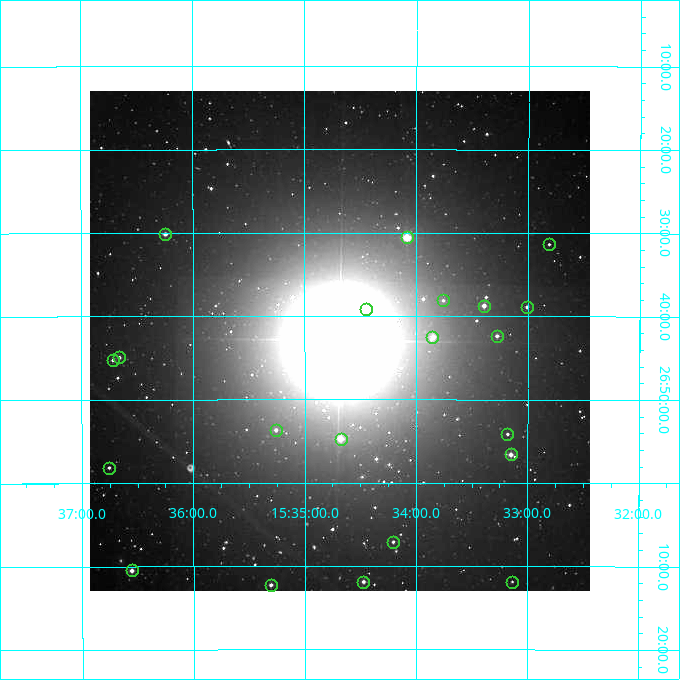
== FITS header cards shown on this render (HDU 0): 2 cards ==
NAXIS1  =                  500
NAXIS2  =                  500

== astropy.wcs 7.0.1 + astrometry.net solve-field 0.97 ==
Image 500 x 500 px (HDU 0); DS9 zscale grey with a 90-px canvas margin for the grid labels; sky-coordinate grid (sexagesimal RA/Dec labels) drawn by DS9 from the SOLVED WCS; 21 Tycho-2 reference stars matched to detected sources circled (green)
Header WCS: none
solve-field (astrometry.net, Tycho-2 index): SOLVED blind (the file carries no WCS)
Solved WCS: RA---TAN-SIP/DEC--TAN-SIP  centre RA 15:34:41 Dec +26:43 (233.67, +26.72 deg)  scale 7.2 arcsec/px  FOV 60.0' x 60.0'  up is -180 deg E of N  parity flipped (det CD > 0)
(file carries no celestial WCS; the grid is the blind solution)
Tycho-2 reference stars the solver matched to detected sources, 21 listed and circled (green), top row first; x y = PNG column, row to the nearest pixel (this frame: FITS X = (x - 90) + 1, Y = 500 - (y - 91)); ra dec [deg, ICRS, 3 dp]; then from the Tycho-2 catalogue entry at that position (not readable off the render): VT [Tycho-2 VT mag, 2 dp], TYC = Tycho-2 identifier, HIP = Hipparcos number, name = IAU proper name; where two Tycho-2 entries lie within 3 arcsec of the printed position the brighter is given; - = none
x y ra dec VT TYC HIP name
165 234 234.061 +26.502 9.95 2029-217-1 - -
407 237 233.522 +26.509 8.32 2029-1291-1 - -
549 244 233.203 +26.522 11.56 2029-375-1 - -
443 300 233.440 +26.635 11.07 2029-220-1 - -
484 306 233.349 +26.645 9.80 2029-382-1 - -
527 307 233.252 +26.648 10.77 2029-260-1 - -
366 309 233.612 +26.652 10.52 2029-16-1 - -
497 336 233.319 +26.706 10.44 2029-1620-1 - -
432 337 233.464 +26.708 9.84 2029-492-1 - -
119 357 234.165 +26.749 10.61 2029-1636-1 - -
113 360 234.180 +26.754 10.90 2029-139-1 - -
276 430 233.815 +26.894 10.76 2029-207-1 - -
507 434 233.295 +26.902 11.44 2029-125-1 - -
341 439 233.669 +26.912 8.90 2029-232-1 - -
511 454 233.288 +26.943 9.71 2029-9-1 - -
109 468 234.189 +26.969 10.98 2029-121-1 - -
393 542 233.551 +27.118 11.05 2029-226-1 - -
132 570 234.139 +27.175 9.83 2029-448-1 76426 -
363 582 233.618 +27.198 10.35 2029-1632-1 - -
512 582 233.284 +27.197 11.69 2029-126-1 - -
271 585 233.826 +27.204 10.44 2029-1641-1 - -